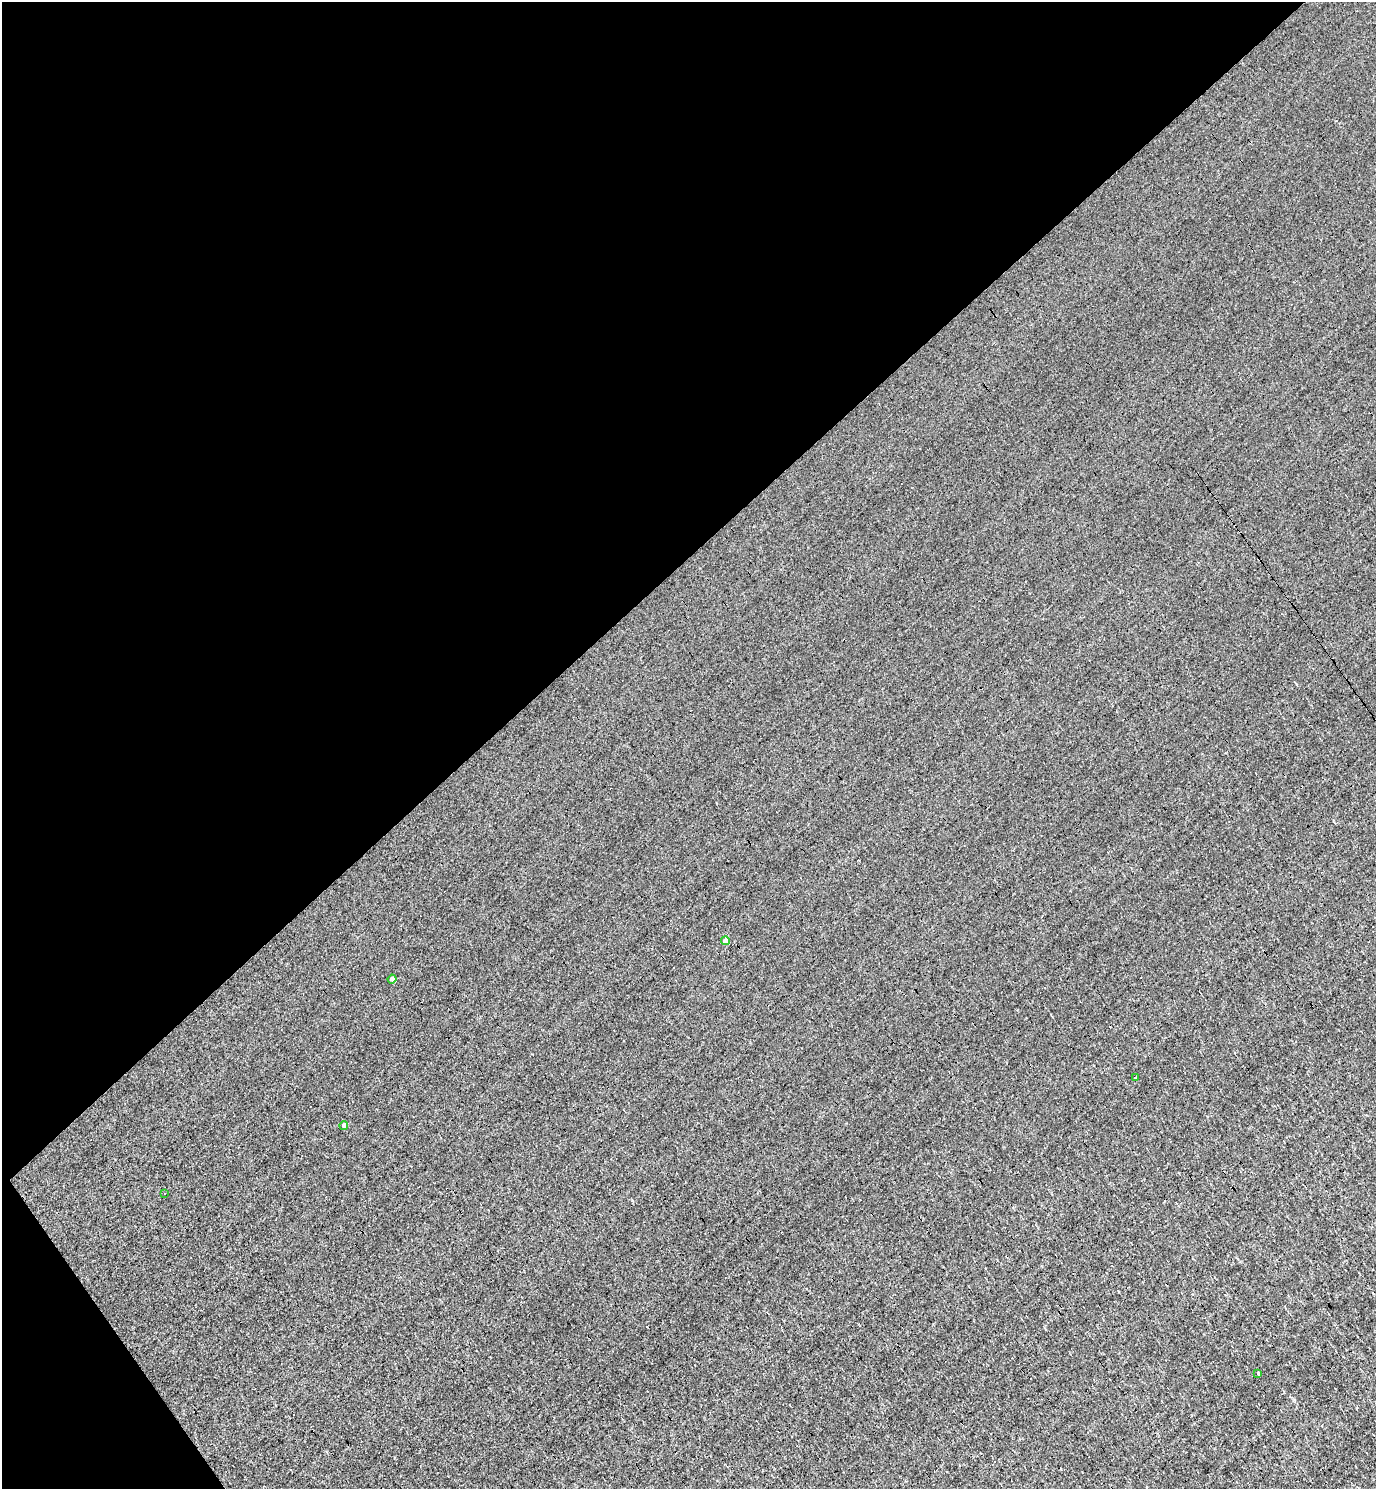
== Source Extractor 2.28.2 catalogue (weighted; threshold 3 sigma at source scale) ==
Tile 5 of 4 x 4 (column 1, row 2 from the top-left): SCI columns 294-1667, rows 2973-4459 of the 5939 x 5945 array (HDU 1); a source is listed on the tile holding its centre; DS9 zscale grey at full resolution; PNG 1378 x 1491 px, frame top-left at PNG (2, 2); each listed source drawn as its Kron ellipse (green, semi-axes under 4 px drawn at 4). Shown black and unused: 39% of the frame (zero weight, under 3 of 4 exposures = <1% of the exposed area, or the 3 px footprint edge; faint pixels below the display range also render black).
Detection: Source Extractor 2.28.2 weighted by HDU 2 'WHT'; one run over the whole footprint, this tile lists its part. Background -0.00744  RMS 0.058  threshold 0.262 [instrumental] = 3 sigma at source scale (4.5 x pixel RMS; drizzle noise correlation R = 1.50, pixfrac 1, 0.05/0.05 arcsec/px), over >= 5 px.
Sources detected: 9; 3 cosmic-ray / hot-pixel residue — neither listed nor drawn; the other 6 listed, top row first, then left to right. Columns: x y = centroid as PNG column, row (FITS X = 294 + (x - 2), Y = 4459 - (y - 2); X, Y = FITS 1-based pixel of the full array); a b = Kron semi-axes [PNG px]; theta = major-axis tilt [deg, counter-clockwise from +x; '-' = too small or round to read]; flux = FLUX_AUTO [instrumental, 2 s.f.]
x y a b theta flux
726 941 4 4 - 70
392 979 4 4 - 41
1135 1077 3 3 - 14
344 1126 4 4 - 33
165 1193 3 3 - 5.5
1258 1373 3 3 - 27